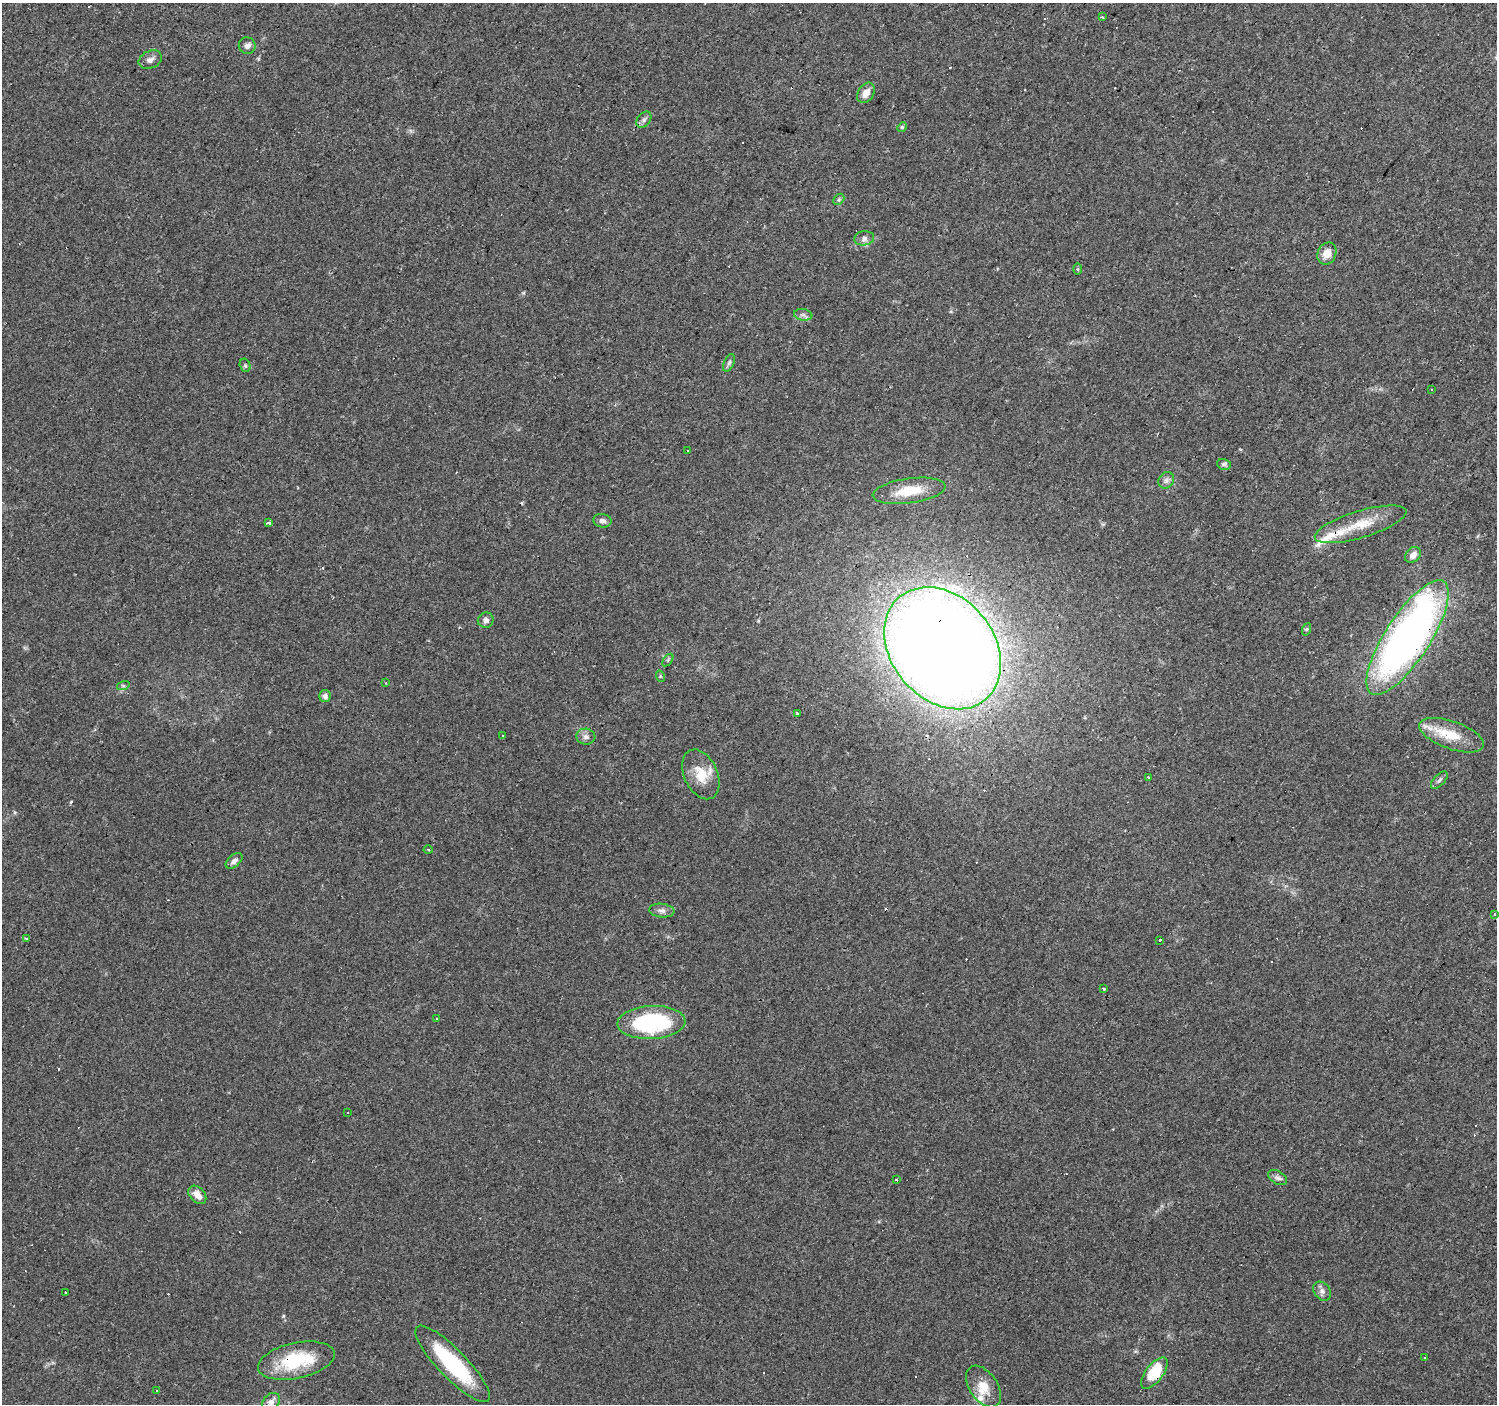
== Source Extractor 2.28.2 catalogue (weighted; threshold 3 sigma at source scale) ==
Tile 10 of 4 x 4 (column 2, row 3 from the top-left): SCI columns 1497-2991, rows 1573-2974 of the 5985 x 6014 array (HDU 1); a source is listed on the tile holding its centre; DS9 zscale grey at full resolution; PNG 1499 x 1406 px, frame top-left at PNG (2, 3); each listed source drawn as its Kron ellipse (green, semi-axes under 4 px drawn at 4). Shown black and unused: <1% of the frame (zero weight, under 3 of 4 exposures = <1% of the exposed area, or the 3 px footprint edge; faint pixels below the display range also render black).
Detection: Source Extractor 2.28.2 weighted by HDU 2 'WHT'; one run over the whole footprint, this tile lists its part. Background 0.0442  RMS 0.0037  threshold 0.0168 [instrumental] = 3 sigma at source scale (4.5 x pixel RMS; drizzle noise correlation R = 1.50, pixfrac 1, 0.0396/0.0396 arcsec/px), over >= 5 px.
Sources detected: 90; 26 cosmic-ray / hot-pixel residue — neither listed nor drawn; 4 inside a brighter listed object's ellipse — not listed separately; the other 60 listed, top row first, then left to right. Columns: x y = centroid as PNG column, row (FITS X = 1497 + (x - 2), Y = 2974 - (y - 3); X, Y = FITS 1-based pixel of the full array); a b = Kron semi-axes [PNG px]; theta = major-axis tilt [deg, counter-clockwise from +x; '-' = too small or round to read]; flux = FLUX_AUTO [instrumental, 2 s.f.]
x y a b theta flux
1102 17 3 2 - 0.72
247 46 8 8 - 1.6
150 60 12 8 25 1.9
866 93 11 7 58 3.2
644 120 9 6 49 1.2
902 127 5 4 - 0.56
839 199 6 4 45 0.62
864 238 10 7 8 1.7
1327 253 11 9 67 4.2
1077 269 6 4 -90 0.42
803 315 9 6 -8 1.2
729 363 9 5 65 0.95
245 365 7 5 -75 0.71
1431 390 3 3 - 0.77
687 451 3 3 - 1.5
1224 464 7 5 -13 0.92
1166 480 9 7 55 1.4
909 491 37 12 8 10
602 521 9 7 -8 1.5
269 523 4 3 - 1.2
1361 524 47 13 17 12
1413 555 9 6 43 2.4
486 620 8 7 - 1.5
1307 629 6 4 71 0.54
1408 638 67 22 57 220
943 648 67 51 -50 960
668 660 7 4 54 0.56
660 676 6 3 -72 0.4
386 683 3 2 - 0.33
123 686 6 4 17 0.62
325 696 6 6 - 1.5
797 713 3 3 - 0.81
1452 735 34 14 -19 12
503 736 3 2 - 0.41
586 737 9 8 - 1.6
701 774 26 16 -65 8.8
1148 777 3 3 - 0.58
1439 780 11 5 46 1
428 850 4 3 - 0.39
234 861 10 6 41 1.7
662 911 13 7 -5 1.7
1494 914 4 2 - 1
26 939 3 3 - 1.3
1160 940 3 3 - 1.9
1103 989 3 3 - 1.6
437 1019 3 2 - 0.44
651 1022 34 16 3 41
348 1112 3 2 - 0.35
1278 1178 10 6 -30 1.3
896 1180 3 3 - 2
197 1195 10 7 -47 3.2
1322 1291 10 8 -54 1.6
66 1292 3 3 - 2.5
1425 1357 3 3 - 0.77
296 1361 39 18 12 23
452 1364 51 14 -46 32
1154 1373 18 8 52 15
983 1387 23 14 -56 6.2
157 1390 2 2 - 0.31
271 1402 10 7 44 2.1
Overlapping masked pixels (flux is a lower limit): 4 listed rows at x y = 1408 638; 943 648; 296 1361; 1154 1373